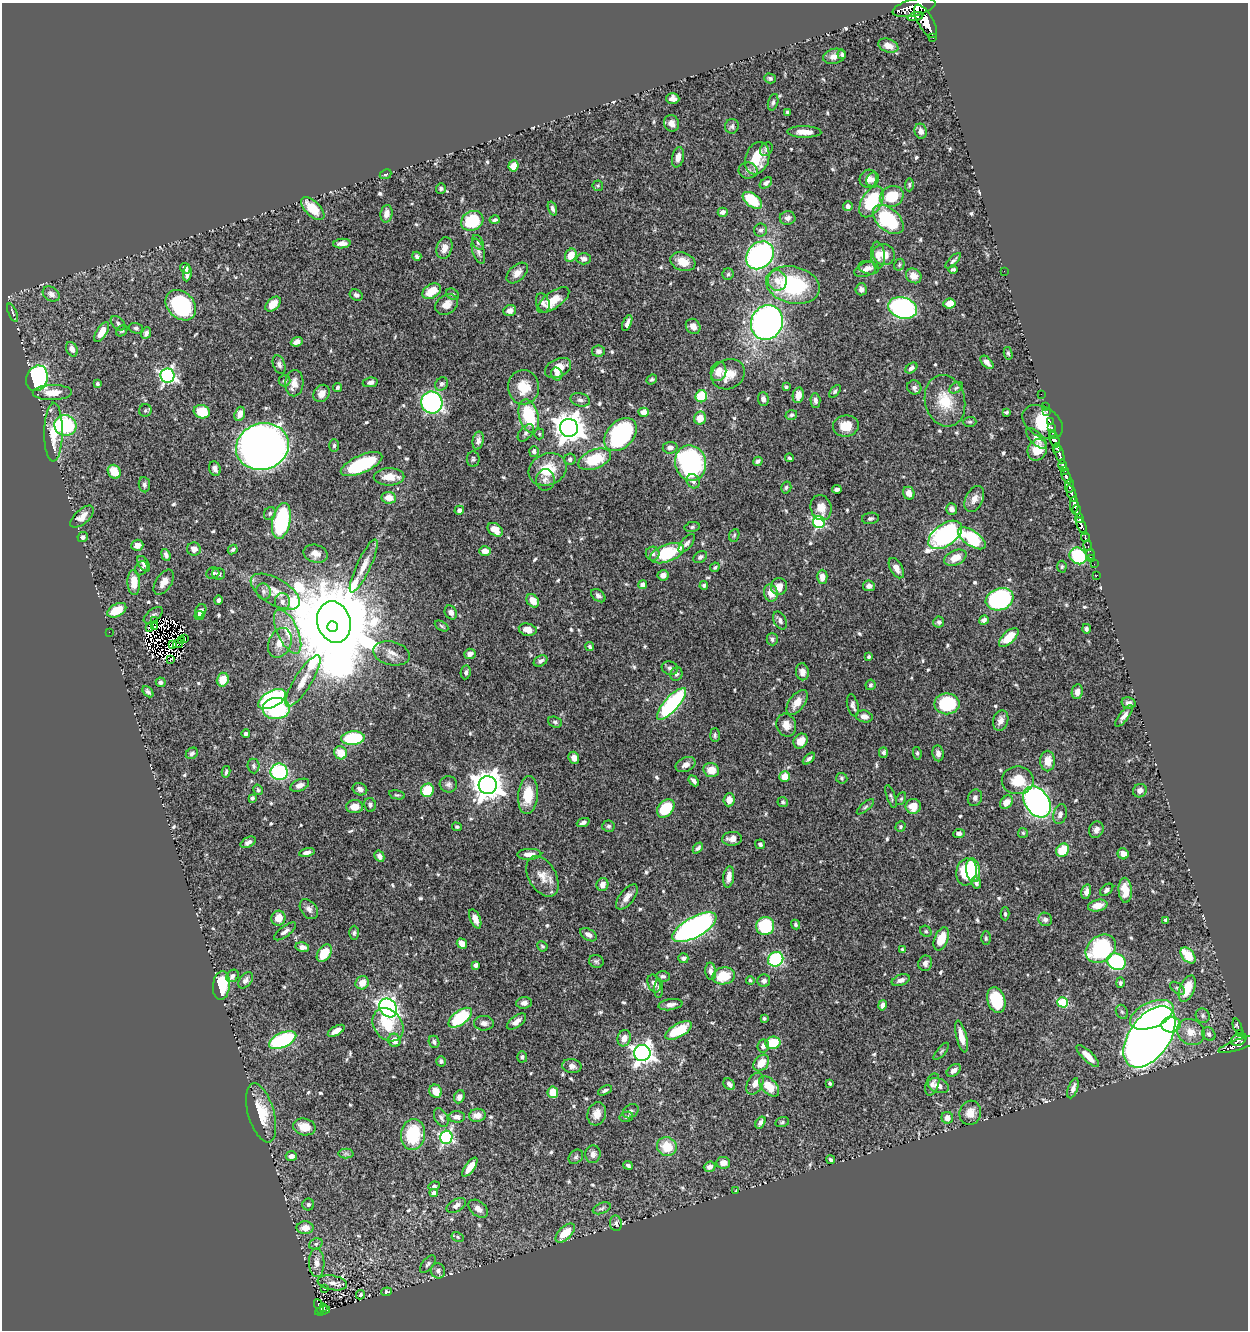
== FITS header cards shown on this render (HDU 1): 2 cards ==
NAXIS1  =                 1246
NAXIS2  =                 1328

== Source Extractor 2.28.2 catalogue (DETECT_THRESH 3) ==
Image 1246 x 1328 px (HDU 1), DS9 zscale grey, 1 PNG px = 1 image px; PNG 1250 x 1332 px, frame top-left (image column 1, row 1328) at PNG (2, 3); each listed source drawn as its Kron ellipse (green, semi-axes under 4 px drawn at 4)
Background 0.535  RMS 0.014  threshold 0.0427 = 3 sigma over >= 5 px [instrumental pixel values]
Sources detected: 655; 10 with non-positive FLUX_AUTO (blend fragments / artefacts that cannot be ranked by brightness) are neither listed nor drawn; of the other 645, the 500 brightest by FLUX_AUTO listed and drawn (145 fainter detections omitted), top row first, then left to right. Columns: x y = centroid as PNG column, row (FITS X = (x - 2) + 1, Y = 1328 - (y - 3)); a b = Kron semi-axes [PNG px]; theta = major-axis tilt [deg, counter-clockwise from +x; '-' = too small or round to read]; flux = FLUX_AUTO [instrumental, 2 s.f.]
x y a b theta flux
914 7 22 8 13 1900
915 17 8 4 16 350
925 21 19 7 -60 1700
933 37 3 3 - 59
888 46 10 6 -20 7.6
842 54 4 4 - 2
834 56 11 7 14 6.4
770 78 6 5 - 2.2
673 99 7 5 -1 5.4
773 102 8 5 75 2.2
788 112 4 3 - 1.9
671 123 8 7 - 5.8
732 126 7 7 - 2.3
921 131 7 6 - 4.7
804 132 17 5 -1 10
766 149 7 6 - 2.1
678 157 10 6 77 7.3
757 158 17 11 72 25
513 166 5 5 - 11
748 170 9 8 - 4
385 174 6 4 25 1.6
868 179 9 8 - 7
872 179 7 6 - 3.8
766 183 7 4 37 3
909 185 6 4 89 1.6
598 186 5 5 - 1.5
441 189 5 5 - 1.7
892 196 12 10 25 31
752 200 11 6 -37 42
871 202 17 10 59 57
848 206 5 5 - 3.3
313 208 15 7 -44 17
552 209 7 4 -70 2.8
723 212 5 4 - 3.6
386 214 9 6 81 7.2
788 218 8 7 - 4.3
495 220 5 3 - 2.1
888 220 18 11 -42 77
472 221 11 9 27 45
761 230 7 6 - 2.9
478 242 8 5 -65 2
342 244 8 4 6 5.8
444 248 11 7 73 7.2
478 251 13 6 -73 4
571 255 7 5 58 13
760 255 15 12 46 210
878 255 13 7 -85 6.6
884 255 11 10 - 12
417 256 5 4 - 2.1
584 259 7 5 -3 3.4
953 261 10 3 45 2.1
683 262 13 9 -19 14
899 265 6 5 - 1.6
185 268 5 4 - 3.5
869 268 10 6 -13 3.7
953 269 5 3 - 2
865 270 11 6 20 4.5
1004 271 2 2 - 3.5
187 273 8 4 83 4.5
517 273 12 7 43 7.5
728 274 6 5 - 1.7
914 276 8 7 - 8.9
777 280 10 9 - 8.9
793 285 27 18 -13 90
861 289 6 5 - 3.9
432 291 10 6 31 21
51 294 9 6 -31 4.2
452 294 7 5 -31 2.3
356 295 7 5 -28 3
553 300 19 8 35 19
543 303 10 6 -70 3.8
949 303 6 5 - 10
273 304 9 5 42 15
181 305 17 13 -45 91
447 305 12 9 37 11
903 308 15 10 -16 230
510 311 6 5 - 5.1
13 313 10 2 -66 1.5
767 322 17 15 65 440
118 323 8 5 -47 2.6
627 323 8 3 67 4.2
693 326 8 7 - 6.7
136 328 7 5 -18 2.1
122 331 6 4 43 1.7
102 332 11 5 58 13
146 333 6 4 65 3.6
297 342 6 4 23 4.3
72 349 7 5 -64 5.3
598 351 6 5 - 3.3
1008 353 6 4 -78 1.9
987 362 8 4 -45 4.5
279 365 9 6 -70 3.4
558 368 14 9 26 15
911 368 6 4 39 3.6
718 372 9 7 73 12
557 374 6 5 - 4.8
728 374 17 14 28 16
167 376 7 7 - 270
37 378 13 10 69 220
652 379 5 4 - 1.6
284 381 6 5 - 1.9
370 382 7 4 10 3
294 383 13 9 87 8.6
97 384 4 4 - 1.5
442 384 7 6 - 2.9
338 387 5 4 - 1.7
523 387 17 15 -88 24
786 387 4 3 - 1.5
914 387 7 7 - 3.7
956 388 7 4 31 1.8
835 391 7 4 50 1.9
52 393 19 7 1 13
322 393 9 7 55 7
1041 394 2 2 - 7.6
798 395 8 5 78 9.2
701 396 6 5 - 40
763 399 7 5 -85 4.1
580 400 10 6 -15 3.9
815 400 7 5 -87 3.3
945 401 26 20 -76 30
432 403 11 10 - 200
1045 406 2 2 - 6.1
145 410 6 6 - 2.1
202 412 8 6 -13 29
644 412 5 4 - 7.4
1006 412 4 3 - 1.6
1047 412 3 2 - 13
240 414 7 5 72 8.7
791 415 6 4 17 1.9
529 416 17 9 -74 59
700 418 6 6 - 12
970 422 6 5 - 1.6
1043 422 22 14 -32 63
1050 422 3 2 - 29
65 425 11 10 - 86
846 426 13 10 8 16
1051 427 3 2 - 23
569 428 9 9 - 1400
53 432 29 9 89 27
526 433 10 6 48 3.6
1052 433 3 3 - 33
539 434 5 5 - 1.5
620 435 19 13 47 110
1036 438 13 6 -45 5.7
1055 440 8 5 -72 610
478 441 9 5 79 3.9
334 445 6 5 - 1.7
262 446 27 23 16 1100
670 448 7 6 - 3.5
1057 448 3 2 - 150
1037 450 11 9 58 13
534 451 5 5 - 4.2
1059 453 11 3 -71 550
789 458 4 3 - 1.8
473 459 8 6 90 2
570 459 5 5 - 2.4
595 459 17 9 22 37
758 461 5 3 - 2.6
691 463 18 15 -77 190
362 464 22 9 24 60
1063 465 6 4 -72 110
215 469 7 5 -69 3.8
548 469 19 15 23 29
1064 471 4 2 - 100
114 472 7 6 - 18
1066 476 8 3 -63 240
389 477 15 8 1 13
545 480 10 9 - 4.3
693 481 7 6 - 3.3
144 485 7 5 -84 2.5
1069 486 7 4 85 230
786 488 6 5 - 1.9
837 489 5 3 - 2.8
909 493 6 5 - 8.2
1072 494 9 3 -70 320
389 498 7 5 -8 11
974 499 14 8 64 7.1
1074 505 8 4 89 490
821 508 13 10 -74 11
952 509 6 5 - 4.7
459 510 5 4 - 2.8
1077 510 5 3 - 210
270 513 7 5 59 2.2
82 517 14 7 42 7.7
870 518 8 5 7 2.3
1079 518 4 3 - 250
281 521 18 9 79 100
819 522 6 6 - 130
1082 526 9 3 -65 420
692 527 7 5 11 1.8
495 530 8 5 -36 14
734 535 7 5 68 1.7
945 535 19 11 36 220
83 537 5 4 - 3.2
1085 537 5 3 - 100
972 538 16 7 -34 73
687 543 11 5 51 3.3
137 545 6 5 - 6.3
1088 546 5 2 - 57
194 549 7 6 - 6.6
233 549 5 4 - 1.7
485 551 6 5 - 7.1
667 553 18 8 21 51
315 554 12 9 -16 7.2
653 554 7 7 - 3.2
1091 554 5 3 - 30
166 555 6 4 -70 3
1078 556 9 8 - 72
700 557 7 5 35 2.7
955 558 11 7 24 12
1092 559 3 2 - 5.5
144 564 8 5 -56 2.8
1094 564 2 2 - 7.1
364 566 29 7 65 12
715 567 5 4 - 1.5
1062 567 6 4 87 1.5
141 568 7 6 - 2.5
896 568 11 6 -60 6.6
213 573 6 5 - 2.3
219 574 7 6 - 2.5
663 575 5 5 - 5.7
1097 575 2 2 - 4.7
822 577 7 5 -90 8.4
134 582 12 6 -88 16
164 582 14 8 56 7.2
643 585 4 4 - 5.7
704 585 4 4 - 1.5
869 586 6 5 - 4.4
779 587 8 8 - 8.1
264 591 8 7 - 3.6
275 592 27 13 -30 18
771 593 8 7 - 12
598 596 8 5 -39 2.9
1000 599 14 10 19 180
218 600 5 4 - 2.4
533 601 7 5 -50 11
282 602 9 7 90 4.9
117 610 10 6 29 23
201 611 7 5 60 5.5
451 612 7 5 -59 4.4
153 615 11 5 37 2.1
199 616 5 4 - 1.9
984 620 5 4 - 3.7
155 621 3 3 - 2.1
780 621 9 6 -63 4.4
334 622 21 16 -74 20000
939 622 5 5 - 2.3
154 626 3 2 - 2
332 626 5 5 - 9700
442 626 7 4 -29 1.6
149 628 3 2 - 1.7
1086 629 5 4 - 2.2
528 630 9 6 -12 8.2
109 632 2 2 - 37
288 632 24 10 -65 20
1009 637 12 6 44 20
185 638 3 2 - 7.5
772 639 6 5 - 2.6
182 640 4 2 - 1.9
280 643 15 11 65 12
173 644 4 2 - 1.8
178 644 5 2 - 1.7
590 647 4 4 - 2.2
391 653 18 11 -14 9.1
470 654 6 5 - 4.4
869 657 3 3 - 2
170 660 3 2 - 5.1
541 661 7 5 29 3.4
670 668 8 6 -21 3.1
466 672 7 5 80 2.7
802 672 8 6 -81 6
676 674 7 6 - 2.6
223 680 7 6 - 16
303 681 30 8 58 13
161 682 5 4 - 2.9
870 685 5 5 - 1.9
148 692 6 3 -48 2.2
1077 692 7 5 80 5.4
272 699 15 8 28 190
797 702 14 7 53 10
1129 703 7 5 -15 4
672 704 20 7 48 120
947 704 12 10 0 57
853 705 11 5 -77 3.4
276 708 14 10 5 82
864 716 8 6 -12 5.4
1124 716 13 4 53 4.4
1001 721 10 7 73 6.2
555 722 7 5 -20 2
786 725 11 10 - 8.8
246 734 4 3 - 1.9
715 735 7 5 -89 1.8
353 738 12 7 5 57
801 741 8 6 52 11
883 752 5 4 - 2.4
192 753 6 5 - 2.4
340 753 7 6 - 16
917 753 6 4 -81 1.6
938 753 8 5 -83 4.2
574 758 6 5 - 5.2
809 759 7 4 42 3
1048 761 10 7 -90 11
686 765 10 7 25 5.9
253 766 7 6 - 2.6
711 770 8 7 - 12
226 772 6 3 77 1.9
279 772 8 8 - 91
785 777 5 5 - 13
842 778 6 5 - 1.7
1018 780 16 14 0 20
694 781 6 3 -49 3.2
448 784 9 8 - 3.3
300 785 10 5 23 4.3
488 785 9 9 - 1400
360 789 7 6 - 4.1
258 790 5 4 - 1.5
427 790 7 6 - 35
1140 791 7 6 - 5.7
397 795 8 4 -12 1.6
528 795 19 10 85 24
891 796 12 4 -70 2.1
252 798 4 4 - 2
975 798 8 7 - 3.3
901 799 7 4 62 1.5
729 800 6 5 - 7.2
783 802 5 5 - 1.6
1006 802 7 5 50 7.9
1037 802 17 12 -56 360
370 805 7 6 - 2.6
913 806 7 7 - 13
355 807 8 6 2 11
865 807 10 4 40 1.9
666 808 10 7 47 39
1060 814 10 6 74 4.3
583 822 6 4 22 2.9
609 826 6 5 - 2
457 827 5 4 - 1.8
900 827 5 5 - 1.5
1096 830 8 7 - 4.6
959 833 5 4 - 3.3
1023 833 5 5 - 1.5
732 839 10 7 3 6.6
248 842 8 5 28 3.9
760 844 5 4 - 2.7
698 848 6 3 49 2.3
1063 850 7 6 - 28
307 852 8 4 11 4.2
529 854 12 5 1 7.2
1123 854 6 5 - 6.1
379 856 6 4 -60 4.1
973 870 12 7 -83 24
966 872 13 10 80 51
542 876 22 13 -60 14
729 877 11 5 82 6.9
976 883 6 4 -66 3.1
602 885 6 6 - 6.6
1107 890 7 5 42 2.9
1125 890 12 6 -86 14
1086 892 7 4 76 4.7
627 897 15 7 51 7.2
1098 906 10 5 11 9.8
309 909 11 7 -51 4.7
1005 914 6 4 -88 1.9
278 918 7 7 - 13
475 919 10 5 -66 8.2
1045 919 7 6 - 3.6
1166 920 4 4 - 2.7
795 924 5 4 - 1.7
765 926 9 9 - 57
694 927 25 10 29 350
285 931 13 5 37 3.8
926 931 6 5 - 1.7
354 933 7 4 88 1.8
588 935 9 5 -32 4.1
986 938 6 5 - 1.8
941 939 12 6 69 18
462 944 5 4 - 7.8
542 946 5 4 - 1.7
302 947 7 5 -12 5.1
902 949 4 3 - 1.5
1101 949 16 12 38 95
324 953 9 6 56 21
1188 955 9 6 -48 26
683 958 5 5 - 2.7
776 959 8 7 - 89
596 961 7 6 - 2.1
1116 962 9 8 - 87
925 963 8 6 73 3.9
476 965 4 4 - 2.8
711 971 9 5 -86 4.6
232 976 7 5 43 4
663 976 7 5 -3 2.4
724 976 11 8 9 25
246 980 9 6 52 3.6
750 980 4 4 - 1.6
901 980 9 5 20 4.3
764 981 6 6 - 3.7
362 983 7 6 - 10
654 983 9 6 -69 5.3
1120 983 5 4 - 2
221 985 14 8 84 47
1178 988 8 5 -37 2.2
659 989 9 4 88 2.3
1187 989 14 7 68 20
996 1000 13 9 -71 42
1063 1002 5 5 - 55
524 1003 8 5 5 4.1
670 1005 12 5 8 4.7
882 1005 5 4 - 4.2
388 1008 10 8 -50 290
1122 1012 7 5 -61 1.9
1152 1015 23 12 24 98
1203 1016 7 6 - 2.5
460 1018 14 7 36 64
764 1018 3 3 - 1.6
516 1021 11 5 37 6.1
484 1023 10 7 -1 4.3
388 1025 18 14 -52 28
1171 1025 9 8 - 42
1238 1027 9 3 -70 150
678 1030 15 6 29 31
336 1031 9 4 30 5.8
1191 1032 14 12 -32 12
1240 1033 4 3 - 44
1209 1034 7 6 - 3.2
961 1036 16 5 -76 12
1149 1037 35 20 55 1200
624 1038 8 6 70 7.5
1239 1039 8 5 28 200
283 1040 14 7 24 90
394 1040 7 6 - 7.6
434 1042 6 5 - 2.2
773 1043 7 6 - 30
1241 1044 23 5 19 400
763 1046 6 6 - 3.9
941 1051 11 3 50 1.8
642 1053 8 8 - 550
1088 1056 15 5 -44 12
522 1057 5 5 - 2.3
441 1061 5 5 - 2.1
761 1063 9 6 49 15
572 1066 10 7 -11 4.1
954 1070 8 5 38 4.8
729 1084 6 5 - 3.3
755 1084 12 7 61 7.2
830 1084 3 3 - 1.5
932 1084 11 6 71 4.9
769 1086 12 7 -46 20
938 1086 11 7 -20 7.1
1073 1088 10 4 71 4.5
605 1090 7 4 27 2.2
436 1091 7 6 - 13
553 1092 6 5 - 18
459 1097 6 5 - 4.5
631 1111 8 6 34 3
261 1113 31 13 -74 28
970 1113 12 10 74 9.6
597 1114 11 9 73 8.3
477 1115 8 6 5 8.5
457 1117 8 5 -2 4.7
626 1117 7 5 14 2.1
441 1118 10 6 -63 3.3
947 1118 6 6 - 5.1
782 1122 7 5 16 1.8
760 1123 6 4 57 3.7
304 1127 11 8 -12 15
413 1134 15 12 83 47
446 1137 6 6 - 170
667 1147 10 9 - 22
346 1154 7 5 -1 2.4
593 1154 9 7 84 4.5
291 1156 5 5 - 4.5
576 1157 8 6 44 2.4
831 1160 5 3 - 2
723 1163 7 6 - 6.7
628 1165 5 4 - 2.3
470 1167 11 5 54 12
710 1167 6 5 - 3.8
434 1186 6 4 9 2
736 1191 3 3 - 1.5
434 1193 4 4 - 6.4
308 1205 6 6 - 2.2
456 1205 10 6 30 4.4
602 1208 9 5 22 2.3
478 1209 11 7 -40 5.9
616 1223 8 6 -84 2.3
305 1228 8 6 0 10
565 1233 12 6 44 21
458 1237 6 4 -28 1.5
316 1244 7 5 22 2
317 1263 14 7 -88 7.9
428 1264 10 5 50 2.6
438 1271 7 7 - 3.6
332 1283 15 7 -10 6.1
325 1288 3 2 - 3
386 1292 5 4 - 2.1
361 1295 5 4 - 2
319 1306 8 3 -67 89
324 1307 4 3 - 23
322 1311 8 3 16 41
At the frame edge (FLAGS 8, measured only in part): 1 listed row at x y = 914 7
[145 fainter detections neither listed nor drawn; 10 non-positive-flux detections neither listed nor drawn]